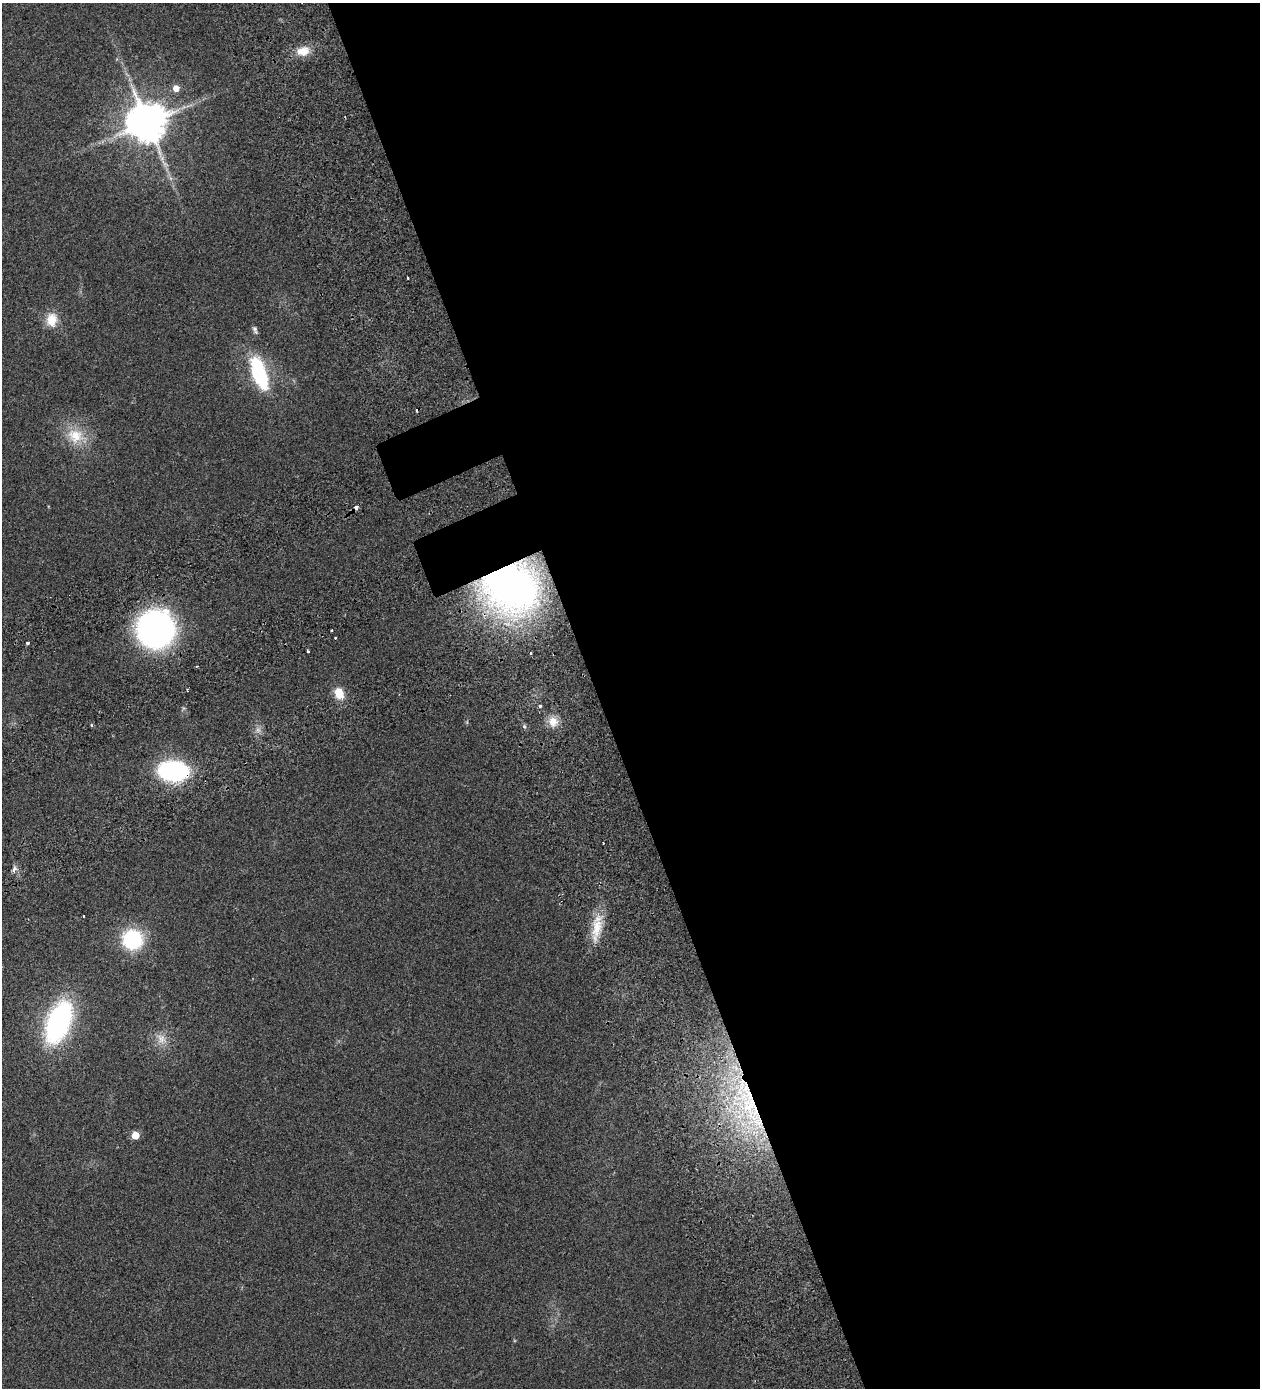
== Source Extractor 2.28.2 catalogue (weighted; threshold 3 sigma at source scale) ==
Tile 8 of 4 x 4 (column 4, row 2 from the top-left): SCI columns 4233-5490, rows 2914-4299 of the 5825 x 5828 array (HDU 1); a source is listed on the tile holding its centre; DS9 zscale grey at full resolution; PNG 1262 x 1390 px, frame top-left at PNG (2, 3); no overlay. Shown black and unused: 54% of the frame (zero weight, under 2 of 3 exposures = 10% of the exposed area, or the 3 px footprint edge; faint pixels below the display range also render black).
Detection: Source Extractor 2.28.2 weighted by HDU 2 'WHT'; one run over the whole footprint, this tile lists its part. Background 0.127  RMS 0.018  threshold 0.0796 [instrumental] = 3 sigma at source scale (4.5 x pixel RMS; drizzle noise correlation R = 1.50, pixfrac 1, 0.05/0.05 arcsec/px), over >= 5 px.
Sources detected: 30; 2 cosmic-ray / hot-pixel residue — not listed; the other 28 listed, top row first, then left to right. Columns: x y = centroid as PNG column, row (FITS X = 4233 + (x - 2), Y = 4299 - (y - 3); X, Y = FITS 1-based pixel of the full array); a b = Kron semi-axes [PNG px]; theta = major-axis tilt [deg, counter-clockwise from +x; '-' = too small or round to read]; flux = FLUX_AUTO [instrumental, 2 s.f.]
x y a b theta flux
303 51 17 11 10 23
176 88 6 6 - 13
147 122 12 12 - 4200
408 278 3 3 - 2.4
52 320 17 14 84 26
255 330 11 5 -68 4.5
259 373 34 13 -71 130
75 436 23 20 -31 44
510 587 36 30 -19 930
156 629 28 27 - 560
332 631 3 3 - 5.2
335 638 3 2 - 2.6
27 643 3 3 - 4.8
308 652 4 2 - 1.5
531 653 3 3 - 4.2
339 693 14 11 -61 23
540 706 4 3 - 3.4
553 722 14 12 -83 19
173 771 30 19 -6 180
603 843 2 2 - 1.5
13 870 4 3 - 9.1
83 916 3 2 - 2.8
596 928 29 12 76 38
132 939 15 14 - 140
59 1022 37 19 69 310
161 1040 12 10 74 14
750 1106 33 22 -59 150
135 1135 5 5 - 32
Overlapping masked pixels (flux is a lower limit): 3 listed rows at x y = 510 587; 173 771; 750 1106
Unlisted compact peaks at least as high as the median listed source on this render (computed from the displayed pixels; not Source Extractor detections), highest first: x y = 524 726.